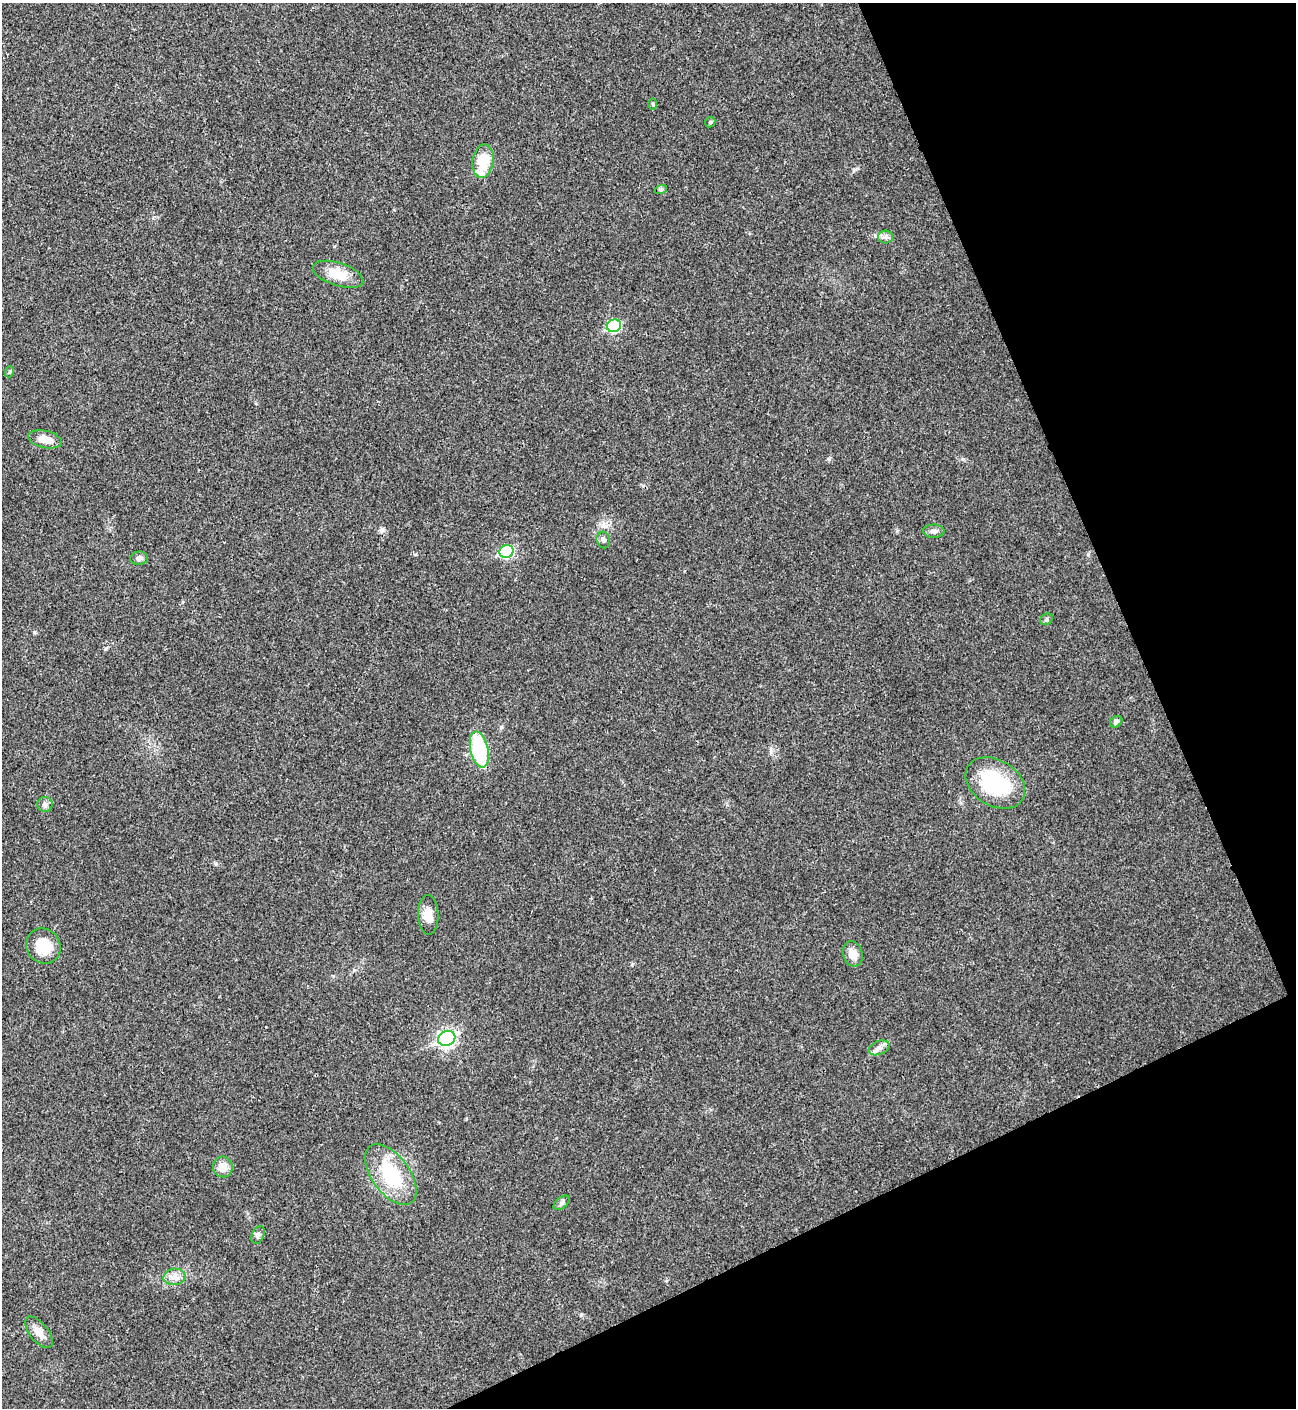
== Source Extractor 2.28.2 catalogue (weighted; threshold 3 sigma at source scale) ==
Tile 12 of 4 x 4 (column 4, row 3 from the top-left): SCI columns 4171-5464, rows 1409-2814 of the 5620 x 5631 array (HDU 1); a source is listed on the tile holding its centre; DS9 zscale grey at full resolution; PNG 1298 x 1410 px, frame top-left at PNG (2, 3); each listed source drawn as its Kron ellipse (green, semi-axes under 4 px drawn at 4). Shown black and unused: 22% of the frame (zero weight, under 3 of 4 exposures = <1% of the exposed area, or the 3 px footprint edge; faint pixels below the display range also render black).
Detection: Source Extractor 2.28.2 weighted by HDU 2 'WHT'; one run over the whole footprint, this tile lists its part. Background 0.0207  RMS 0.004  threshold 0.018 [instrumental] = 3 sigma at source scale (4.5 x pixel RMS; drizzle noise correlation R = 1.50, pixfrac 1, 0.05/0.05 arcsec/px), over >= 5 px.
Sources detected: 29; all 29 listed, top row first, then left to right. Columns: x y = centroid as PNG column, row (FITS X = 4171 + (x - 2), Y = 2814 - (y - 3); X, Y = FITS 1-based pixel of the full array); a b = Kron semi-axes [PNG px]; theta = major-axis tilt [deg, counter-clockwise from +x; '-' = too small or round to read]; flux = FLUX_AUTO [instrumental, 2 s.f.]
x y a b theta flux
653 104 6 4 -88 0.49
710 122 6 4 46 0.54
483 161 17 10 81 13
661 189 6 4 19 0.64
886 237 7 6 - 1.3
338 274 26 11 -18 8.5
614 326 7 6 - 36
9 372 5 3 - 0.46
45 439 17 8 -12 4.8
934 531 10 6 -1 1.5
603 540 8 6 -76 1.2
506 551 7 6 - 39
139 558 9 6 6 1.3
1047 619 7 5 38 0.71
1116 722 7 5 37 1
479 749 18 9 -77 35
995 783 32 23 -32 32
45 804 7 7 - 1.3
428 915 20 10 -88 4.6
43 946 18 16 -55 11
853 954 13 9 -73 4.3
447 1038 9 7 26 100
879 1048 11 6 22 1.8
223 1167 10 10 - 4.3
391 1174 35 19 -54 24
562 1203 9 5 39 1.1
258 1235 9 6 66 1.1
174 1277 11 8 5 2.7
39 1332 19 9 -52 3.8
Unlisted compact peaks at least as high as the median listed source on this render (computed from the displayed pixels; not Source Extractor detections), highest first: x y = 34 632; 829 459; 581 1315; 963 459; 1088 555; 216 864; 415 554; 854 170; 105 649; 632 964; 666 1281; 354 970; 771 751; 334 246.